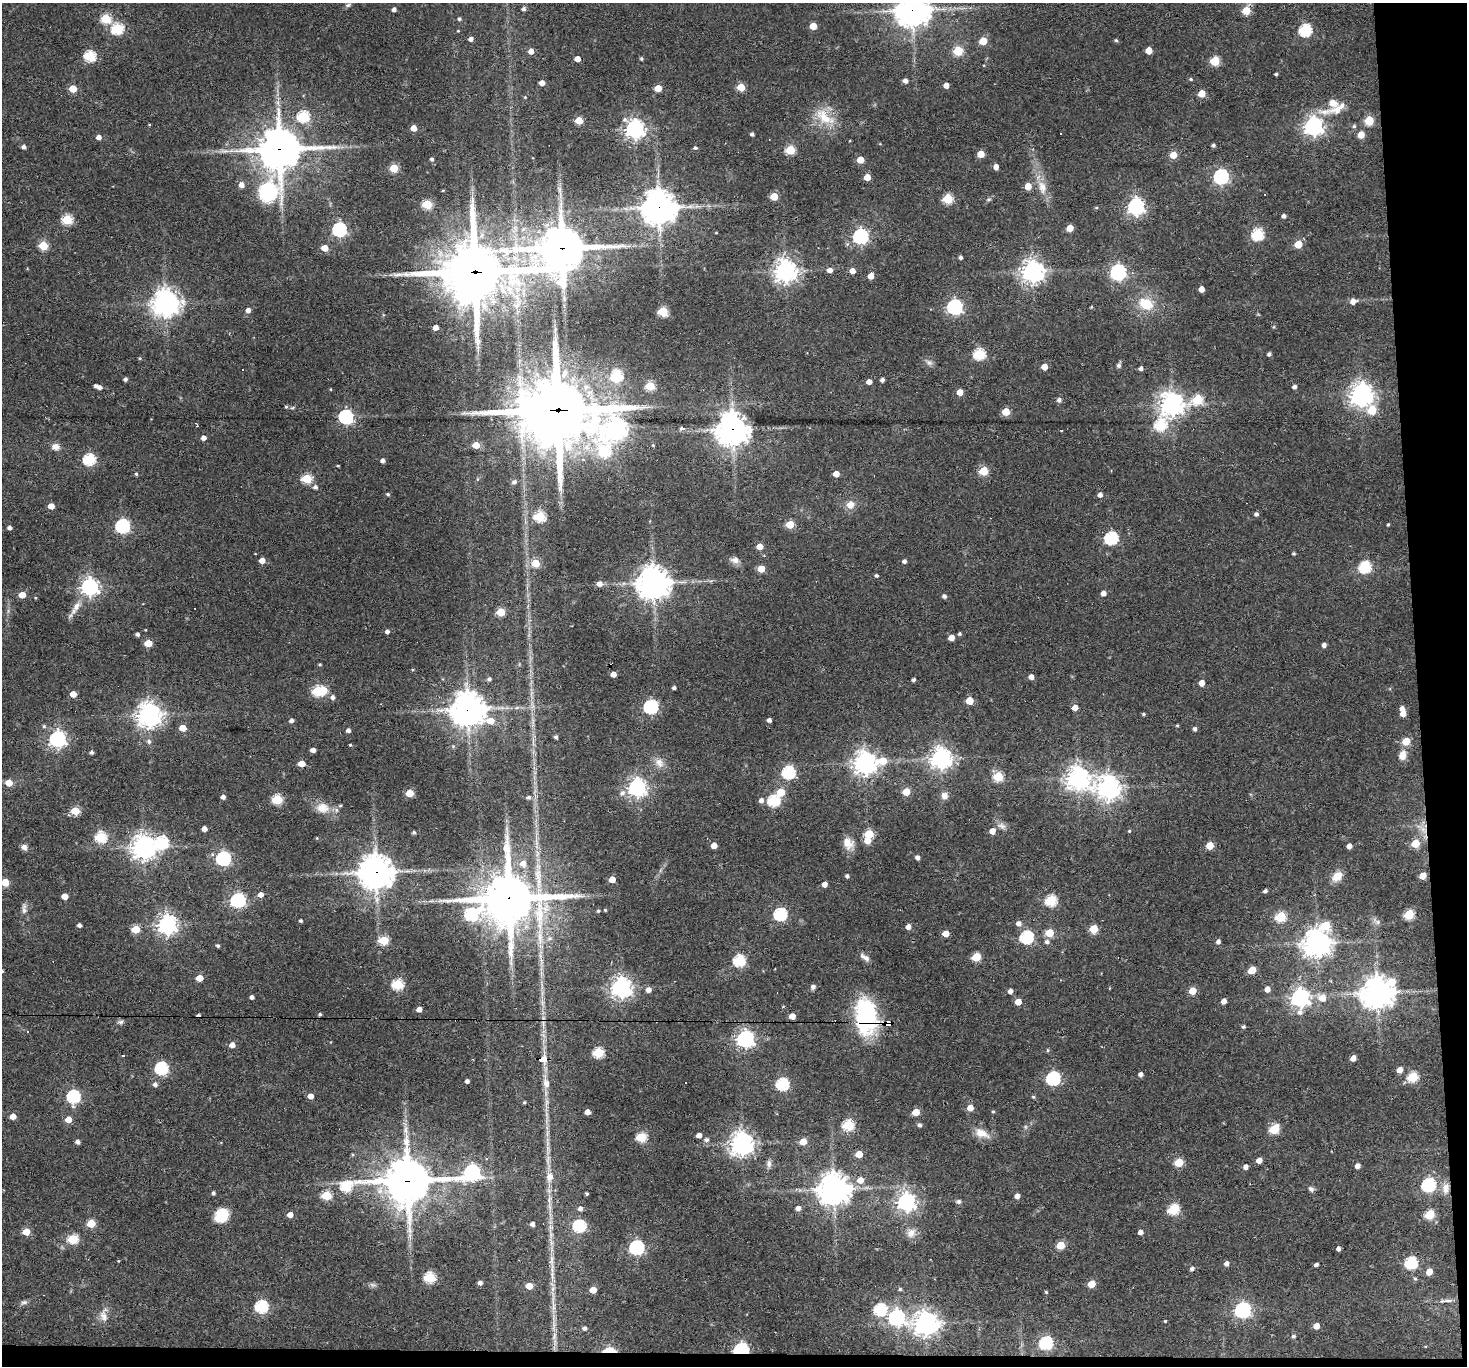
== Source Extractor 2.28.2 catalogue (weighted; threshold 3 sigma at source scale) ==
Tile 9 of 3 x 3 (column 3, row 3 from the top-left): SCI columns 2932-4396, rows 159-1522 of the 4396 x 4374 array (HDU 1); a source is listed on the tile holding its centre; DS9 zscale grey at full resolution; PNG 1469 x 1368 px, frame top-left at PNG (2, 3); no overlay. Shown black and unused: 4% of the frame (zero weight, under 2 of 3 exposures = <1% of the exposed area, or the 3 px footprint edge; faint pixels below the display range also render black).
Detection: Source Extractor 2.28.2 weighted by HDU 2 'WHT'; one run over the whole footprint, this tile lists its part. Background 0.0647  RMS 0.0057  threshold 0.0257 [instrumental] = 3 sigma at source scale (4.5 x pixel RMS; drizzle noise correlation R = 1.50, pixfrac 1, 0.05/0.05 arcsec/px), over >= 5 px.
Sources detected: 451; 3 inside a brighter object's white glare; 4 cosmic-ray / hot-pixel residue — not listed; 5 inside a brighter listed object's ellipse — not listed separately; the other 439 listed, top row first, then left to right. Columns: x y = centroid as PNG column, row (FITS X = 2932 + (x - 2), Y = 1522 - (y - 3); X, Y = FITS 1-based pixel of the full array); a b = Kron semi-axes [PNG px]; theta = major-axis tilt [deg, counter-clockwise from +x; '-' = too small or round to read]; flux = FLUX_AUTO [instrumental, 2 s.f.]
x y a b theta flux
348 5 7 5 5 1.1
524 9 5 4 - 1.7
394 10 4 4 - 2
912 10 11 10 - 1000
1246 11 5 5 - 18
106 19 5 5 - 31
459 19 4 4 - 1.1
813 26 5 5 - 11
117 28 6 6 - 51
1305 30 6 6 - 69
458 31 3 3 - 0.46
471 39 4 4 - 2.4
1116 40 4 4 - 0.85
983 41 5 5 - 13
1149 50 5 5 - 9.5
531 51 4 4 - 5.2
958 51 5 5 - 29
90 56 5 5 - 54
578 59 4 4 - 5.3
641 59 4 4 - 0.88
1215 61 5 5 - 27
1276 74 3 3 - 0.89
1191 79 5 3 - 0.77
905 81 5 4 - 2.6
542 83 4 4 - 4
946 85 4 4 - 4.4
741 87 5 5 - 15
658 88 5 4 - 11
73 89 5 5 - 14
1202 93 5 5 - 12
525 97 4 3 - 0.52
1325 112 27 9 1 8.3
303 116 6 5 - 54
824 117 32 15 -38 15
1369 120 5 5 - 22
579 121 5 5 - 18
1313 126 7 7 - 300
1354 126 5 5 - 0.98
413 128 4 4 - 6.9
635 129 7 7 - 300
752 134 4 4 - 1.5
1361 135 5 5 - 8.5
99 137 5 4 - 3
1213 145 4 4 - 1.3
24 147 4 4 - 2.1
695 148 5 4 - 1
279 149 14 13 - 1800
790 150 5 5 - 28
981 154 5 5 - 11
1173 155 5 5 - 12
432 159 4 4 - 1.3
860 160 5 5 - 9.8
996 167 4 4 - 3.9
394 168 5 5 - 24
867 177 5 4 - 8.4
1221 177 7 6 - 140
241 185 5 5 - 3.6
1028 186 5 5 - 8.6
1042 187 19 11 -76 7.8
443 190 4 3 - 0.46
269 192 23 21 67 49
774 196 5 5 - 15
948 199 5 5 - 34
989 199 7 3 19 0.86
427 204 5 5 - 33
1136 206 7 6 - 190
1096 207 5 3 - 0.57
659 208 11 11 - 1000
1284 216 4 4 - 2
67 220 5 5 - 41
1070 228 5 5 - 8.8
339 229 6 6 - 120
1257 234 6 6 - 56
860 236 6 6 - 150
1298 244 5 5 - 14
43 246 5 5 - 29
325 248 5 4 - 8.6
562 248 18 16 70 2300
961 257 4 4 - 1.4
830 270 5 4 - 3.2
786 271 8 8 - 430
852 271 5 4 - 4.5
1033 271 7 7 - 470
475 272 24 21 9 3700
1118 272 7 6 - 160
871 276 5 4 - 5.1
1201 289 4 4 - 5.2
1353 302 7 6 - 3.4
166 303 9 8 - 760
1146 304 15 12 -26 15
955 307 6 6 - 160
1091 307 4 3 - 0.61
248 310 4 4 - 3
663 311 5 5 - 30
436 327 4 4 - 3.4
979 354 6 5 - 55
1269 354 4 3 - 1.6
140 358 5 4 - 0.54
929 362 10 6 -29 2
1118 365 6 6 - 1.4
1044 367 5 4 - 6.3
1141 369 4 4 - 1.8
243 370 3 3 - 9.5
617 376 6 6 - 52
125 379 4 3 - 1.3
882 380 4 3 - 1.9
869 382 4 4 - 3.9
650 386 5 5 - 29
100 387 4 4 - 1.8
1294 387 4 4 - 1.9
331 389 4 3 - 0.43
960 392 5 4 - 6.7
1362 392 8 6 9 270
1197 399 7 5 32 34
1059 400 6 6 - 1.3
1172 404 8 8 - 530
286 407 6 4 1 0.72
292 408 7 4 30 0.83
557 410 29 23 -1 5000
1372 410 34 17 -52 35
1006 412 5 5 - 14
346 417 8 6 -38 110
1160 425 7 6 - 52
616 428 9 8 - 380
682 428 5 4 - 2.3
733 429 10 9 - 1100
1061 430 3 2 - 0.74
203 438 4 4 - 3.2
476 445 5 4 - 11
653 445 5 4 - 0.66
55 447 10 7 -5 3.5
605 452 11 7 -61 47
89 459 6 5 - 67
383 461 4 4 - 2.1
983 471 5 5 - 24
136 474 4 4 - 0.8
836 474 5 4 - 5.9
307 479 5 5 - 39
477 479 5 4 - 0.62
514 482 6 5 - 1.9
315 487 5 5 - 1.9
388 494 4 3 - 0.84
1100 495 5 4 - 2.7
850 505 10 9 - 5.1
51 506 5 4 - 6.3
1256 514 5 4 - 1.6
540 516 6 5 - 44
1388 524 3 2 - 0.68
790 525 5 5 - 19
122 526 6 6 - 120
9 528 4 4 - 2
1111 538 6 6 - 82
759 546 5 4 - 7
1294 553 4 4 - 0.86
262 560 5 4 - 5.2
735 560 11 8 -14 3.2
904 561 4 4 - 2.1
536 563 5 5 - 19
1365 567 6 6 - 57
761 569 5 5 - 11
876 575 4 4 - 1.2
653 583 10 10 - 1000
600 584 6 5 - 3.6
90 587 7 6 - 260
1103 593 5 5 - 2.8
22 595 5 4 - 11
944 596 5 5 - 1.7
76 607 25 7 57 5.4
501 612 5 5 - 21
145 630 2 2 - 0.56
387 632 4 4 - 2
137 634 4 4 - 1.6
959 634 4 4 - 0.98
951 638 5 4 - 5.1
148 643 5 4 - 13
1324 645 4 4 - 2.6
320 664 3 3 - 0.74
412 670 4 3 - 0.61
613 674 4 4 - 4.9
1031 677 5 4 - 3.2
489 679 5 5 - 1.5
913 680 3 3 - 1.4
1202 683 5 4 - 5.2
674 688 4 3 - 1.4
318 691 5 5 - 42
73 694 5 4 - 7.2
332 697 6 5 - 2
970 701 5 5 - 14
517 707 6 4 20 1.1
651 707 6 6 - 110
1075 708 5 4 - 4.9
1402 708 5 5 - 2.7
468 709 11 11 - 1000
1143 714 5 4 - 0.8
1403 714 5 4 - 5.4
149 715 8 8 - 510
769 720 4 4 - 2.1
291 721 4 4 - 2
490 721 8 5 -4 12
1177 725 4 3 - 0.57
44 726 5 4 - 0.89
183 728 5 4 - 8.9
1195 729 4 4 - 1.6
348 730 4 4 - 2.3
556 737 4 4 - 1.3
58 739 6 6 - 220
149 741 6 6 - 1.6
1406 741 5 5 - 15
533 742 13 3 90 2
350 745 4 3 - 0.66
453 746 5 5 - 0.74
313 750 4 4 - 3.1
91 752 4 4 - 1.6
1402 755 13 9 76 5.4
941 758 7 7 - 410
883 761 9 6 16 12
659 763 15 11 -50 5.1
865 763 7 7 - 540
301 764 5 4 - 10
788 772 6 6 - 83
998 777 5 5 - 31
1078 778 8 8 - 490
9 783 5 5 - 8.5
637 787 7 6 - 280
1109 788 9 8 - 450
781 792 5 5 - 15
906 792 5 5 - 14
409 793 5 4 - 17
622 793 8 7 - 2.8
944 795 9 8 - 3.5
223 797 4 4 - 2.7
529 797 5 5 - 1.6
277 800 5 5 - 40
761 800 6 5 - 2.5
773 801 6 5 - 64
340 805 5 4 - 0.73
323 808 18 13 -7 8.2
75 811 5 5 - 27
1002 826 13 8 -23 2.8
204 829 4 4 - 4.4
1424 830 13 7 -52 4.9
992 831 5 5 - 4.8
1129 831 4 4 - 0.54
414 832 3 3 - 0.94
869 834 5 5 - 26
101 837 6 5 - 52
317 838 4 4 - 0.56
867 841 5 5 - 9
162 842 7 6 - 64
848 843 15 12 -54 6.2
1415 843 5 5 - 17
714 845 4 4 - 6.3
1210 845 5 5 - 13
1349 846 4 4 - 3.8
24 847 7 6 - 2.5
144 847 8 8 - 520
917 857 4 4 - 2.4
223 858 6 6 - 130
523 863 7 7 - 4.9
376 872 12 11 - 950
847 876 4 4 - 1.5
1337 876 13 10 40 6.5
1423 876 5 5 - 9.2
612 879 4 4 - 8.1
5 882 5 5 - 16
824 884 4 4 - 3.8
1265 891 4 4 - 1.6
261 895 5 5 - 3.8
65 896 5 4 - 7.5
509 898 20 18 -11 2800
238 900 6 6 - 140
1051 901 6 5 - 45
24 908 17 6 90 2.7
605 910 3 3 - 0.61
598 911 4 4 - 0.87
471 914 7 6 - 66
780 914 6 6 - 78
1409 914 5 5 - 35
1281 917 6 5 - 38
300 921 4 3 - 1
1378 922 8 6 22 1.6
1019 923 6 6 - 2.7
79 925 4 4 - 1.9
167 925 7 7 - 320
1326 925 7 6 - 25
908 927 5 5 - 3.7
136 929 5 5 - 18
1094 929 5 5 - 20
1049 933 5 5 - 18
946 934 5 4 - 8.6
1026 937 6 6 - 89
384 940 5 5 - 31
1218 941 5 4 - 1.9
1047 942 6 5 - 1.9
1317 943 9 9 - 650
218 946 4 3 - 1.2
865 957 14 6 -35 2.8
976 957 5 5 - 23
541 961 11 6 -73 2.6
739 961 6 6 - 60
1252 970 5 5 - 15
2 971 4 3 - 1.1
199 978 5 4 - 10
1060 980 3 3 - 0.55
397 985 6 5 - 47
621 987 7 7 - 390
813 987 6 5 - 1.8
1267 989 5 4 - 4.1
649 990 5 5 - 3.6
1010 991 4 4 - 2.9
1192 991 5 5 - 11
1377 992 10 10 - 810
252 997 4 4 - 1.9
1300 997 8 7 - 290
1322 998 9 8 - 6.2
1224 1001 5 4 - 3.4
542 1002 9 5 90 2
1018 1002 5 4 - 8
419 1009 4 4 - 3.9
320 1014 4 4 - 1
792 1016 5 4 - 6.4
866 1016 37 21 -85 66
120 1022 9 5 1 1.4
543 1024 11 4 -90 2.4
888 1024 7 4 5 140
1243 1027 5 4 - 1.1
745 1039 7 6 - 240
232 1045 5 4 - 4.2
1048 1050 5 4 - 0.75
598 1053 6 5 - 42
123 1055 3 3 - 1
1353 1058 5 4 - 4.8
543 1059 7 4 1 55
161 1068 6 6 - 81
1400 1070 5 4 - 4.5
1141 1074 4 4 - 2.3
1413 1077 6 5 - 37
1053 1078 6 6 - 100
467 1081 4 4 - 1.8
546 1083 16 8 -76 5.4
155 1084 6 5 - 2.1
782 1084 6 6 - 77
310 1096 5 4 - 4.9
73 1097 6 6 - 90
1033 1097 5 4 - 0.75
524 1102 3 3 - 0.86
546 1103 18 4 89 3.6
970 1108 5 5 - 7.5
993 1111 5 3 - 0.56
587 1112 4 4 - 4.4
916 1112 5 4 - 11
13 1116 5 4 - 6.3
68 1119 5 4 - 9.6
848 1125 6 5 - 49
919 1125 6 5 - 1.3
1025 1127 7 4 -89 0.98
1274 1129 6 5 - 32
547 1133 12 4 90 2.4
981 1133 21 11 -23 7.2
699 1135 4 4 - 3.6
641 1137 5 5 - 38
706 1140 6 5 - 2
78 1142 4 4 - 2.1
803 1142 5 5 - 7.8
742 1144 8 8 - 490
548 1149 7 4 -72 1.5
859 1154 5 5 - 11
353 1155 5 3 - 0.63
1259 1160 5 4 - 4.4
1179 1162 5 5 - 20
769 1163 11 7 81 2.3
1357 1166 4 4 - 3.4
1246 1167 4 4 - 2.8
472 1172 10 7 24 160
550 1177 10 8 85 4.9
860 1180 6 5 - 6.7
408 1181 15 15 - 2100
1429 1185 6 6 - 100
346 1187 11 6 20 43
1445 1188 15 9 77 5
834 1189 10 9 - 970
1311 1189 8 6 -40 1.6
213 1193 5 4 - 1.2
587 1194 3 3 - 0.95
326 1195 5 5 - 33
1017 1196 4 4 - 3.1
549 1200 10 6 81 2.5
906 1202 7 6 - 300
958 1202 6 5 - 1.6
798 1208 5 4 - 2.9
580 1209 5 5 - 2.3
1174 1209 6 5 - 47
221 1215 16 13 50 14
290 1215 5 4 - 4.8
1430 1215 6 5 - 29
91 1223 5 5 - 21
532 1224 4 4 - 2.5
579 1226 6 5 - 77
26 1232 5 5 - 14
1140 1232 4 4 - 3
911 1233 13 11 49 4.7
551 1235 8 6 -90 1.9
73 1239 6 5 - 36
1060 1245 5 5 - 18
637 1247 6 6 - 140
1338 1249 4 3 - 1.9
118 1261 4 3 - 0.4
1411 1263 6 6 - 69
1227 1264 5 5 - 2.3
1316 1265 4 3 - 1.7
1192 1269 5 4 - 1.8
1429 1272 5 4 - 7.1
552 1275 17 5 -86 4.3
430 1278 6 5 - 51
1415 1279 5 4 - 0.87
480 1283 4 4 - 2.1
1091 1284 5 5 - 13
373 1285 10 6 -10 1.7
529 1286 5 4 - 8.3
900 1289 4 4 - 0.94
593 1290 5 4 - 10
1046 1292 4 4 - 0.62
1443 1301 11 5 4 1.9
24 1302 10 6 20 1.7
553 1306 15 5 -90 3.6
261 1307 6 6 - 79
880 1309 6 6 - 68
1243 1310 7 6 - 180
103 1316 18 10 -75 4.8
897 1317 7 7 - 160
1165 1321 3 3 - 0.54
925 1323 8 7 - 550
1316 1326 5 5 - 4.9
584 1328 6 5 - 1.7
554 1336 14 5 79 3.3
1294 1336 4 4 - 1.3
1046 1343 6 6 - 82
609 1350 12 5 1 13
741 1350 6 5 - 150
Overlapping masked pixels (flux is a lower limit): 18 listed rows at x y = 912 10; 1246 11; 279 149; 659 208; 562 248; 475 272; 557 410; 733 429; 468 709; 1424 830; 376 872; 509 898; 866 1016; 888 1024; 543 1059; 408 1181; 609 1350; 741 1350
Isophote crosses this tile's border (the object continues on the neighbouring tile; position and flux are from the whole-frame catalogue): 3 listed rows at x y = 912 10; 5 882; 2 971